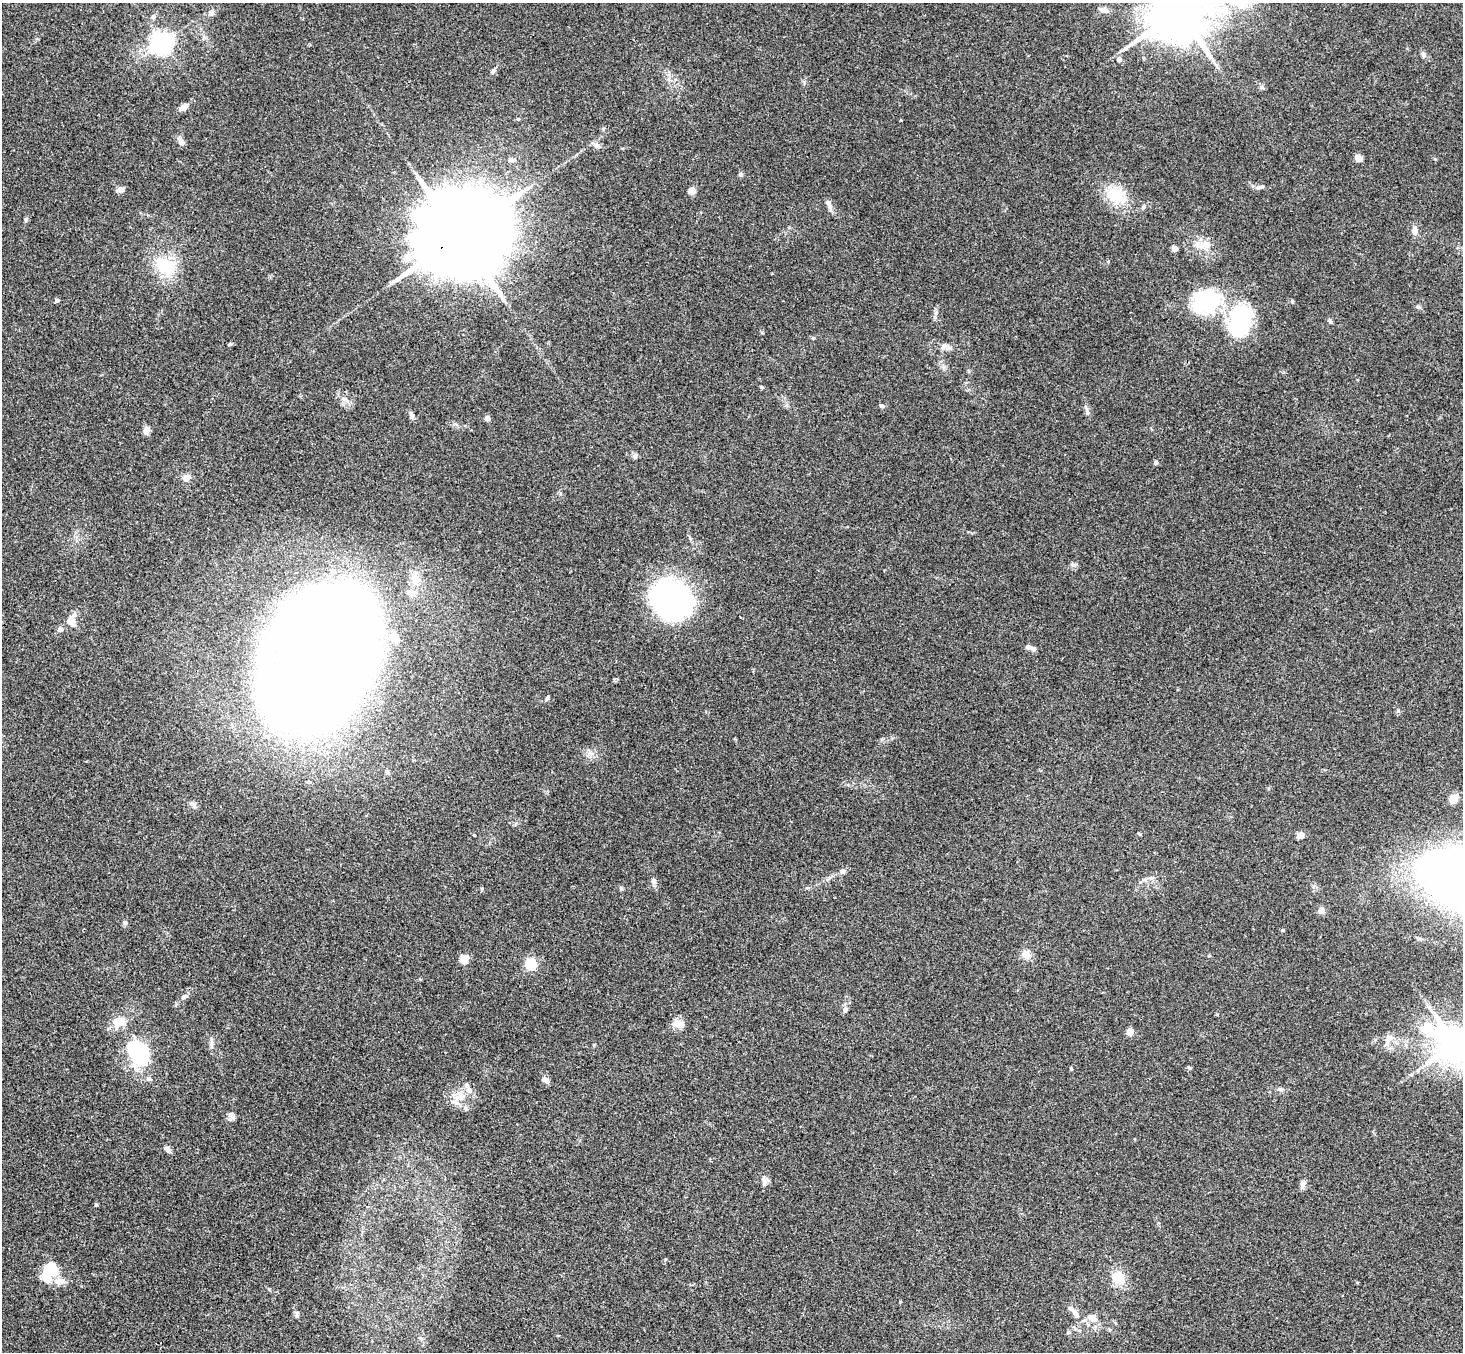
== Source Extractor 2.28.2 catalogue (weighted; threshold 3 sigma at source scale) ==
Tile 7 of 4 x 4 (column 3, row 2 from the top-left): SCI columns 2975-4435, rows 3033-4382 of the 5946 x 5927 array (HDU 1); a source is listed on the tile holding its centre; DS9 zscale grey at full resolution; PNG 1465 x 1354 px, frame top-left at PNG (2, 3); no overlay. Shown black and unused: <1% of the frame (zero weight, under 3 of 4 exposures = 6% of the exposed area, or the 3 px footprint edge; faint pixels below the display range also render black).
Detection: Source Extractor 2.28.2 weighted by HDU 2 'WHT'; one run over the whole footprint, this tile lists its part. Background 0.163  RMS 0.0073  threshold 0.0329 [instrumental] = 3 sigma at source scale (4.5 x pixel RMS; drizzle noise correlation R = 1.50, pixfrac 1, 0.05/0.05 arcsec/px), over >= 5 px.
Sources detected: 101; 1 inside a brighter object's white glare — not listed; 6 inside a brighter listed object's ellipse — not listed separately; the other 94 listed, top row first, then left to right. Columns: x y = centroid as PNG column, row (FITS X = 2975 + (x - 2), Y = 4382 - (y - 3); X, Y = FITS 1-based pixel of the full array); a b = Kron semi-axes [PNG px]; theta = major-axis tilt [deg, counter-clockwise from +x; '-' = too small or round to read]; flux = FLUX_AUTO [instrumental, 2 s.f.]
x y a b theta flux
1103 10 11 7 -18 3.6
1178 11 18 14 34 5200
211 12 8 8 - 2.3
154 16 7 6 - 2
162 42 7 7 - 460
1423 55 9 5 -77 1.9
1119 59 8 7 - 2.5
493 72 8 5 63 1.6
1262 87 7 5 -22 1.5
184 107 11 7 35 4.6
518 119 5 3 - 0.71
181 142 10 7 -60 3.5
597 146 10 7 -27 2.9
1358 158 7 6 - 4.3
512 160 9 5 0 2.1
741 174 5 5 - 1.6
1262 187 11 4 5 2.1
120 189 9 6 15 2.8
692 191 6 6 - 7.1
1115 195 26 19 -39 23
829 205 16 6 -64 3.5
1143 207 7 5 45 1.7
26 219 6 5 - 1.2
1415 230 10 7 -86 3
460 235 32 20 31 17000
1204 245 14 12 36 8.2
1175 249 6 5 - 3.3
406 258 12 9 80 6.6
165 266 26 19 -28 29
57 300 7 5 40 1.3
1206 301 30 25 31 62
1292 301 5 4 - 0.96
1240 321 39 26 78 67
1330 321 6 5 - 1.5
944 346 11 7 36 3.2
762 387 5 4 - 0.96
882 406 7 5 -16 1.3
1087 411 12 5 -73 2.3
412 415 11 5 -70 2.2
487 418 4 4 - 5.4
146 430 10 8 89 3.3
635 456 8 6 72 1.9
1156 462 5 5 - 1.1
186 478 9 8 - 4.5
415 579 17 12 -42 9.1
411 593 15 9 -9 6.5
670 599 46 40 -37 140
71 620 17 12 67 7.4
395 638 12 9 -68 7.5
1029 647 7 5 -7 3.1
319 658 109 61 62 1800
547 698 8 3 58 1.1
1398 711 6 5 - 1.2
387 772 7 5 -34 1.7
1453 798 10 8 40 5.8
193 804 12 6 -49 2.5
1301 836 10 7 43 3.2
842 871 7 5 2 1.7
1144 880 7 4 1 1.6
654 881 8 6 -79 2.4
1321 911 8 7 - 3.2
125 923 6 5 - 1.6
1282 930 4 4 - 0.75
1026 955 12 10 -49 4.9
1209 956 5 3 - 0.63
464 959 5 5 - 23
531 964 5 5 - 69
185 996 10 5 23 1.9
845 1010 7 6 - 2.1
117 1021 18 11 57 9
678 1024 17 9 -4 5.6
1130 1031 5 4 - 13
1389 1038 11 8 54 4.7
211 1043 9 4 90 2.1
1455 1044 12 11 - 2300
139 1052 32 21 -68 54
1189 1068 5 5 - 1
1071 1069 4 4 - 0.67
546 1080 9 5 -41 3.2
1280 1089 9 5 -9 1.9
460 1096 15 14 - 12
231 1115 12 6 -63 2.6
168 1149 10 5 -44 2.6
764 1181 12 8 -79 3.3
1302 1184 9 7 63 2.6
96 1205 5 4 - 0.87
50 1270 18 13 59 30
1118 1278 13 12 - 15
60 1281 16 7 7 5.2
297 1314 10 4 -90 1.6
1076 1315 12 7 -73 3.5
1090 1317 14 11 -1 5.6
1068 1332 6 5 - 1.2
420 1338 6 4 -18 1
Overlapping masked pixels (flux is a lower limit): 1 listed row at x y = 460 235
Isophote crosses this tile's border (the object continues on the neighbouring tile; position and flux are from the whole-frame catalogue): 2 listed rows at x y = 1178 11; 1455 1044
Unlisted compact peaks at least as high as the median listed source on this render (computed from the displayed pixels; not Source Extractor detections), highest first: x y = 474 835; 1073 565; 621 889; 1435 159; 1418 307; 665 1259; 482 889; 813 338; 269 1289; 1140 834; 804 82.